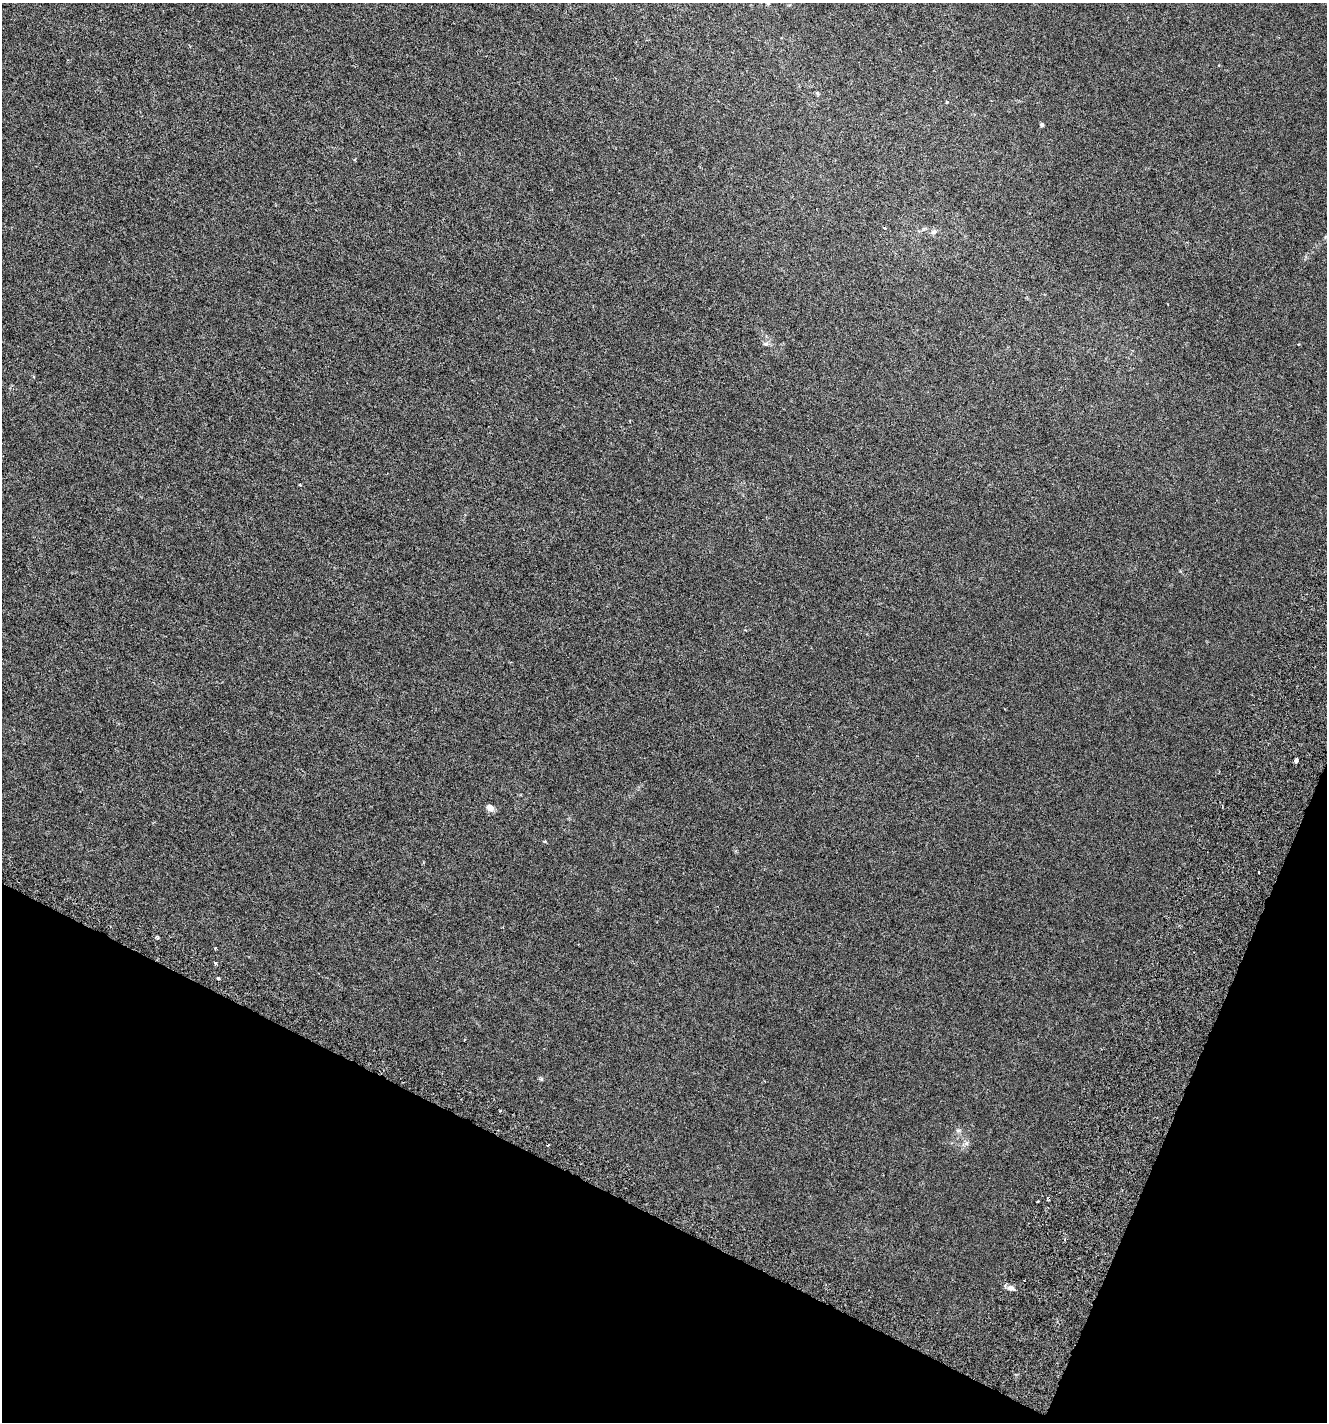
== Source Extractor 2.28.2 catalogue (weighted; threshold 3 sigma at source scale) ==
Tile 15 of 4 x 4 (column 3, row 4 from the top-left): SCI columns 2968-4292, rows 82-1501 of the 5999 x 5830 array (HDU 1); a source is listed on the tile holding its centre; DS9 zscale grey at full resolution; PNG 1329 x 1424 px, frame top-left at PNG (2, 3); no overlay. Shown black and unused: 20% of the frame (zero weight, under 3 of 6 exposures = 6% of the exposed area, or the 3 px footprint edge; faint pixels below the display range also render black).
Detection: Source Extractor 2.28.2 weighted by HDU 2 'WHT'; one run over the whole footprint, this tile lists its part. Background 0.00157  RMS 0.0016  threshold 0.00641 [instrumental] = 3 sigma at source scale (4.09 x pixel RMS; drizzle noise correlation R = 1.36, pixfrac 0.8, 0.0396/0.0396 arcsec/px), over >= 5 px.
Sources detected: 18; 2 cosmic-ray / hot-pixel residue — not listed; the other 16 listed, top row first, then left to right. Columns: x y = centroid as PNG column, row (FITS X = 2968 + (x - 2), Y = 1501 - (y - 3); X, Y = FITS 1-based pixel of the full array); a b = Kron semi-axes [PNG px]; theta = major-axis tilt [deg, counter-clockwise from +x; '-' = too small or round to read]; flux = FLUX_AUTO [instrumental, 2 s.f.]
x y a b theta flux
768 3 6 5 - 0.22
817 93 6 4 -18 0.15
1042 125 5 4 - 0.21
885 228 5 3 - 0.12
933 232 8 7 - 0.43
766 344 8 6 1 0.34
745 630 4 4 - 0.13
1296 760 4 3 - 1.1
490 808 8 6 -44 0.86
544 841 5 3 - 0.14
1259 872 3 2 - 0.13
215 963 4 4 - 0.19
218 978 3 3 - 0.2
958 1130 6 5 - 0.28
966 1143 7 4 71 0.3
1011 1288 9 7 -3 0.61
Isophote crosses this tile's border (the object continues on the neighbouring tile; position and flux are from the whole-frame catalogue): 1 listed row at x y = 768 3